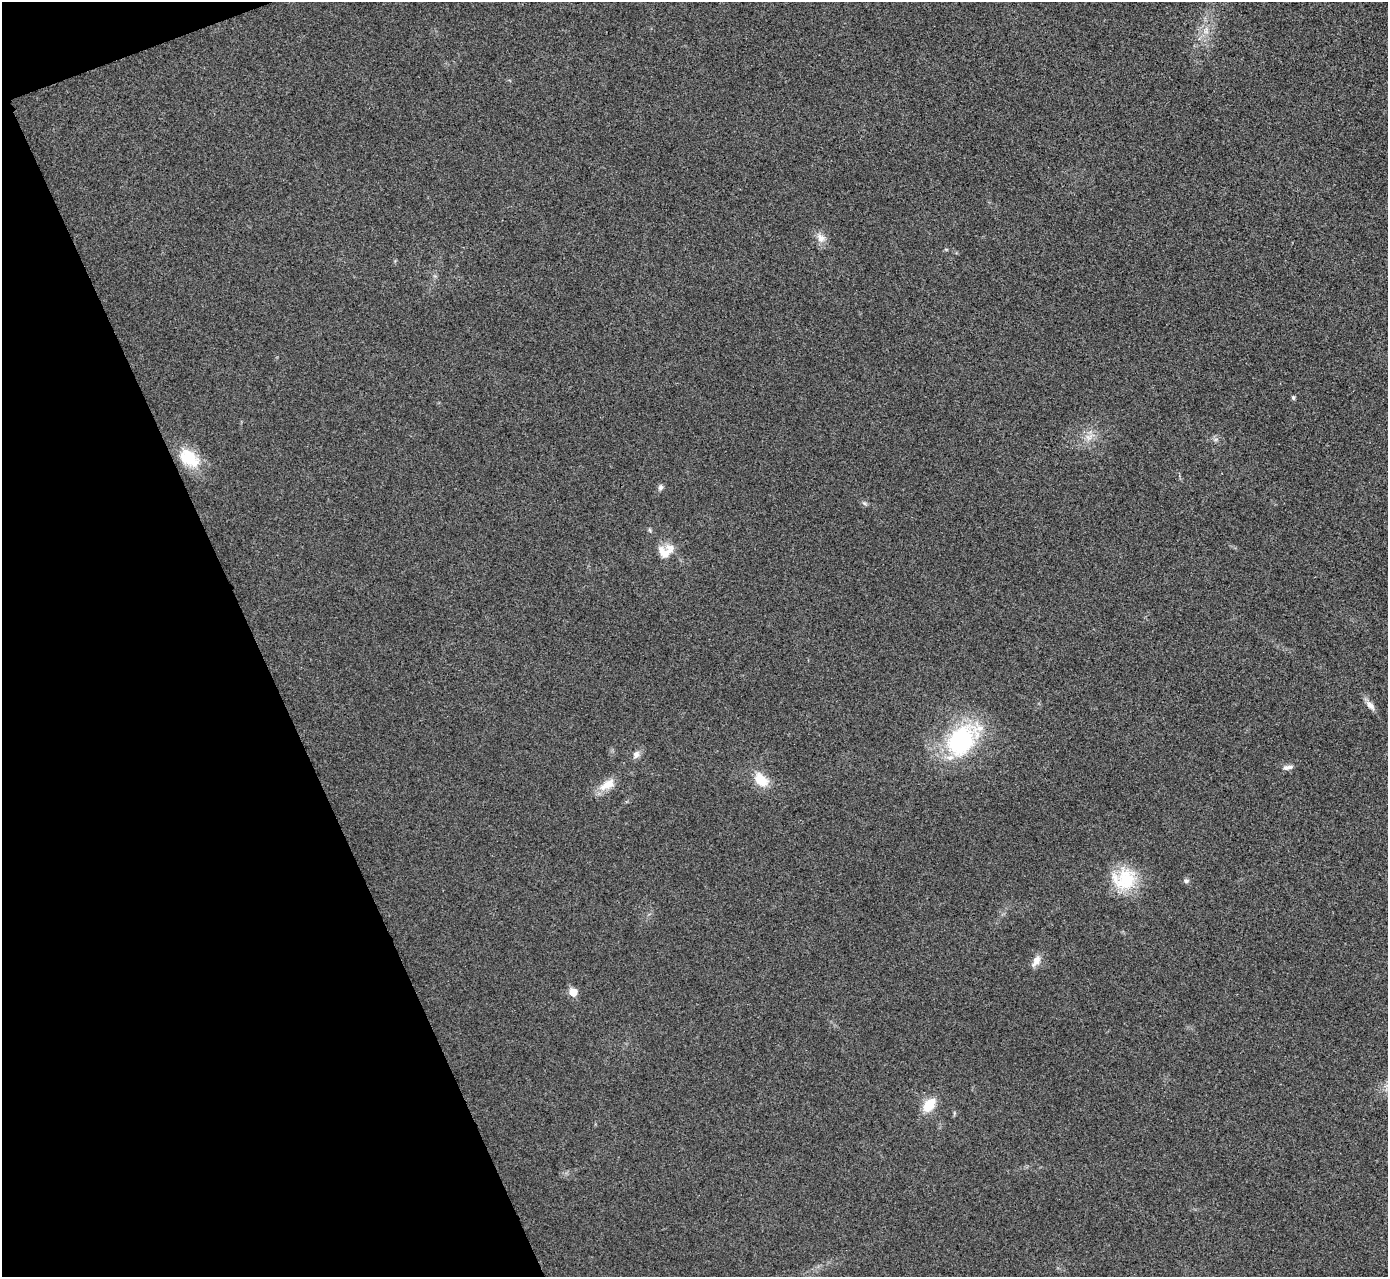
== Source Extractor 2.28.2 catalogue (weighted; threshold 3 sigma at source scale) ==
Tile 5 of 4 x 4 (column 1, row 2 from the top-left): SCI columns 6-1391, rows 2710-3984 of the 5559 x 5548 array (HDU 1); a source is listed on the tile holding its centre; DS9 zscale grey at full resolution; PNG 1390 x 1279 px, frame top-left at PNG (2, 2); no overlay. Shown black and unused: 19% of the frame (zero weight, under 3 of 4 exposures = <1% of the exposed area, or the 3 px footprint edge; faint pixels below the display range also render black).
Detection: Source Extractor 2.28.2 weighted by HDU 2 'WHT'; one run over the whole footprint, this tile lists its part. Background 0.0293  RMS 0.0061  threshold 0.0273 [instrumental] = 3 sigma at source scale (4.5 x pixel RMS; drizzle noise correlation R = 1.50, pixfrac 1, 0.05/0.05 arcsec/px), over >= 5 px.
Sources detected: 22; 1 inside a brighter listed object's ellipse — not listed separately; the other 21 listed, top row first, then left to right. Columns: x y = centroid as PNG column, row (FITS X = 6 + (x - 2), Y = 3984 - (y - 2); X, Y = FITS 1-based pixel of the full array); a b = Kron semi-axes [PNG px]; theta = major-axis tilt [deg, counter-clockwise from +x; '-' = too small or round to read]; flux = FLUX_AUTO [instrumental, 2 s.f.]
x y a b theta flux
1206 30 12 7 89 4.3
821 238 13 10 -40 5.2
1293 397 7 5 -75 0.98
1089 437 13 9 34 5.3
1216 439 7 4 19 1.2
189 458 28 18 -48 21
660 487 8 6 72 1.6
864 503 8 4 -35 1.2
650 530 6 4 -71 0.83
666 551 22 16 26 11
1370 705 15 8 -48 3.8
962 740 45 28 43 75
636 755 11 8 63 3.1
1287 767 14 6 9 2.8
761 780 20 13 -48 12
607 785 25 12 28 9.2
1124 879 31 27 12 29
1186 881 7 6 - 1.6
1036 961 16 8 58 4.8
573 992 6 5 - 13
929 1105 14 9 49 16